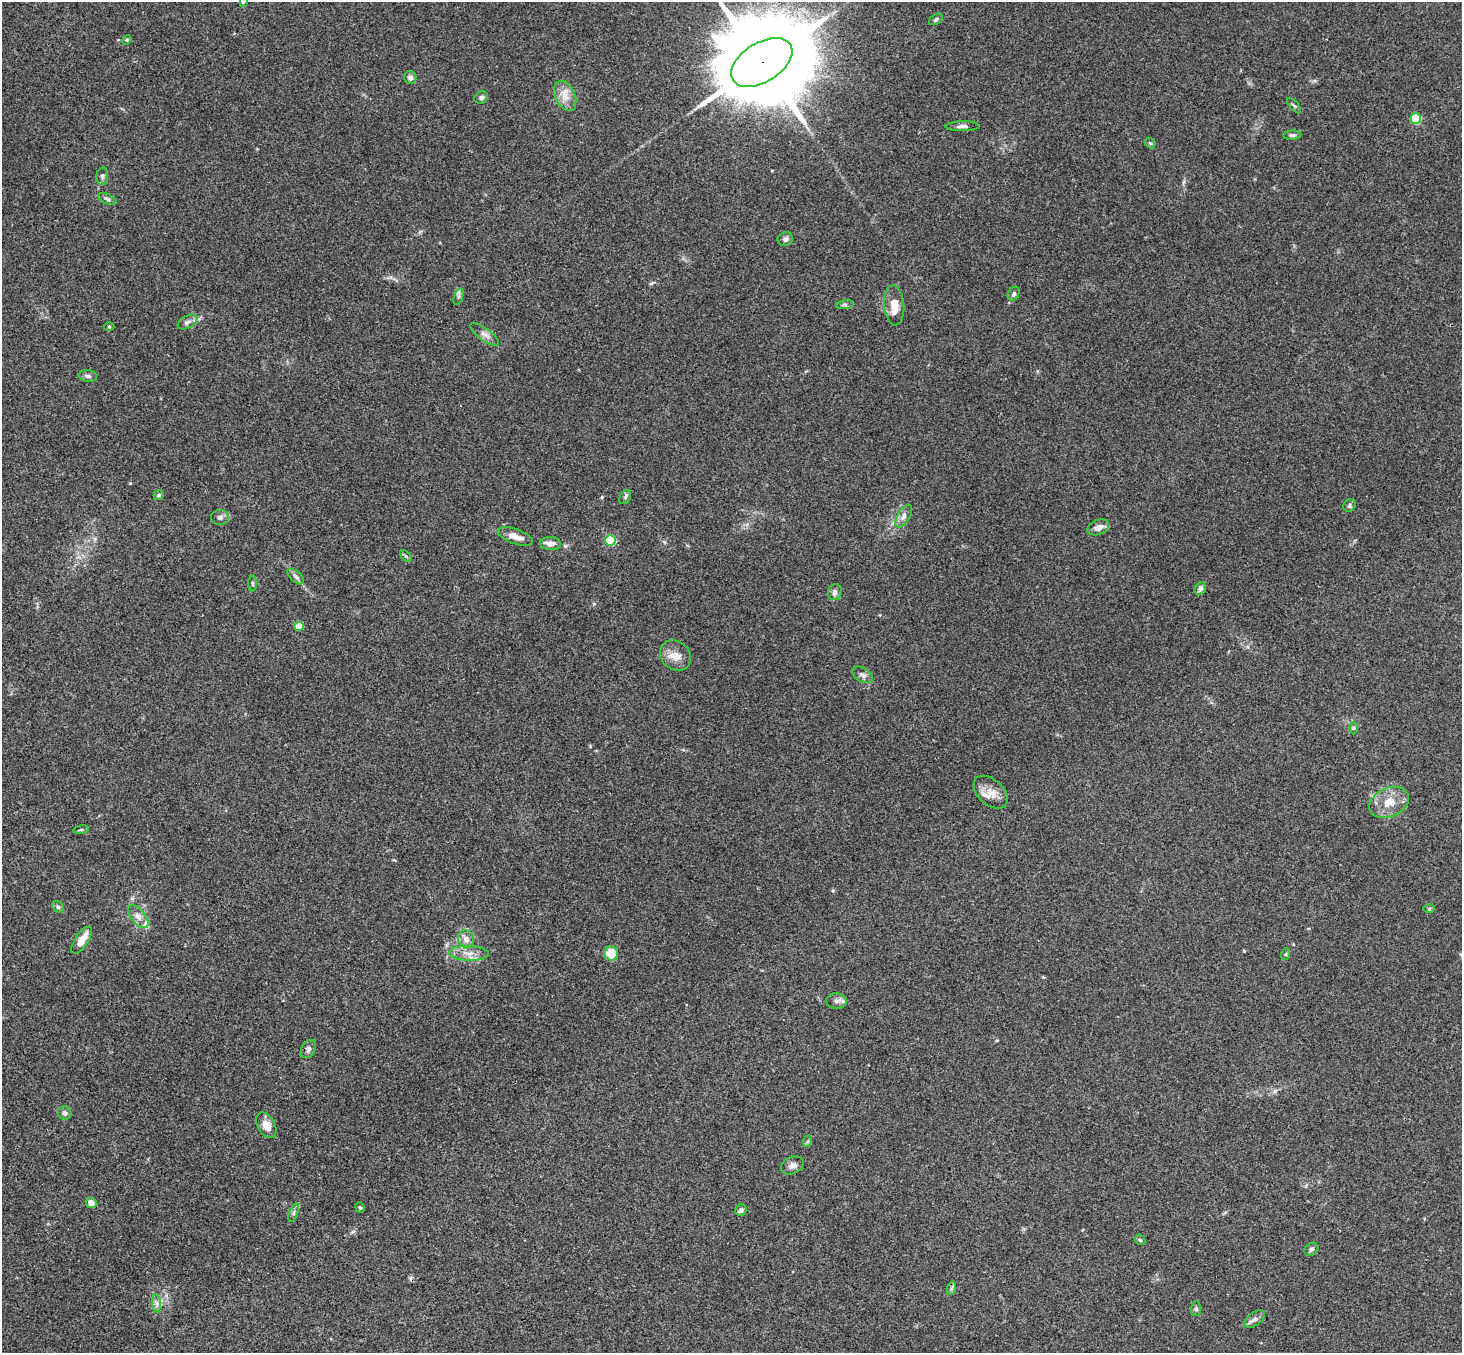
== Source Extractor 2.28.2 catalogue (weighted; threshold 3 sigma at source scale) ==
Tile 7 of 4 x 4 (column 3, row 2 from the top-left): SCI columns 2975-4434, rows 3032-4382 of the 5945 x 5926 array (HDU 1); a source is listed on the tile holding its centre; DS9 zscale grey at full resolution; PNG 1464 x 1355 px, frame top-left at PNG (2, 2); each listed source drawn as its Kron ellipse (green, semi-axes under 4 px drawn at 4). Shown black and unused: <1% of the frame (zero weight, under 3 of 4 exposures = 6% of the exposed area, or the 3 px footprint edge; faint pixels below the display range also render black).
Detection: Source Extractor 2.28.2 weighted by HDU 2 'WHT'; one run over the whole footprint, this tile lists its part. Background 0.188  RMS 0.008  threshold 0.0361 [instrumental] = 3 sigma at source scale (4.5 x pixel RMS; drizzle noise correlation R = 1.50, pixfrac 1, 0.05/0.05 arcsec/px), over >= 5 px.
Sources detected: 71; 1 cosmic-ray / hot-pixel residue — neither listed nor drawn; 2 inside a brighter listed object's ellipse — not listed separately; the other 68 listed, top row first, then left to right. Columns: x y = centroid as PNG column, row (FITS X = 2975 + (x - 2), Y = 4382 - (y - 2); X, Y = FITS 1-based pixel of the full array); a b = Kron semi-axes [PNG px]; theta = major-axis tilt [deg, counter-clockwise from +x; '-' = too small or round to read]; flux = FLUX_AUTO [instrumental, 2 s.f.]
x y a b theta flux
243 2 4 4 - 1.4
936 19 7 5 34 1.7
127 40 5 4 - 0.99
762 62 34 19 32 19000
410 78 6 6 - 3.7
565 96 16 10 -65 8.7
481 97 7 6 - 1.9
1294 106 9 3 -49 1.2
1416 118 5 5 - 48
963 126 17 5 1 3
1292 135 9 4 5 1.8
1150 143 6 4 -45 1.1
102 176 8 6 84 2.1
107 199 10 5 -25 2.1
785 239 8 6 22 2.8
1014 294 7 5 63 1.8
458 296 8 4 71 1.6
845 305 9 4 8 1.8
894 305 20 10 -85 12
187 322 10 6 28 2.9
109 327 5 3 - 0.8
485 334 17 6 -35 4.3
88 376 9 5 -7 2.3
159 495 5 4 - 1.5
625 497 8 5 61 1.7
1349 506 6 5 - 1.7
904 516 12 6 61 3.7
220 518 9 7 -2 2.6
1098 527 11 7 21 5.5
515 536 18 7 -19 7.4
610 540 5 5 - 58
550 544 10 6 -4 5.9
406 556 7 4 -45 1.2
296 576 10 5 -42 2.5
252 583 8 4 -89 1.1
1200 589 7 5 57 2.9
835 592 8 7 - 3.2
299 626 5 4 - 16
676 655 16 14 -42 9.3
862 675 11 7 -31 3.1
1354 728 6 4 -90 1.1
991 792 20 12 -42 9.8
1389 802 21 14 25 15
81 830 8 4 9 1.1
58 907 6 5 - 1.5
1429 908 6 4 1 0.98
138 917 13 7 -51 5
466 939 9 7 -64 5.3
82 940 15 6 57 11
469 953 20 7 -2 8
611 953 7 7 - 17
1286 954 6 4 71 0.91
836 1001 10 7 -2 3.5
308 1049 10 7 63 2.5
65 1113 7 6 - 3.1
266 1125 14 8 -59 9.8
808 1141 6 4 71 1.1
792 1165 12 8 25 4.3
91 1203 6 5 - 6.6
360 1207 5 4 - 1.1
741 1210 6 5 - 2.6
294 1213 9 3 69 1.4
1140 1240 6 4 -45 1.1
1311 1249 7 6 - 2
952 1288 7 4 71 1.5
157 1303 9 4 -81 2.5
1196 1309 7 5 83 1.7
1255 1319 12 6 35 3.4
Overlapping masked pixels (flux is a lower limit): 1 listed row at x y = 762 62
Isophote crosses this tile's border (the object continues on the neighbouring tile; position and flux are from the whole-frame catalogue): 2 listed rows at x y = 243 2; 762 62